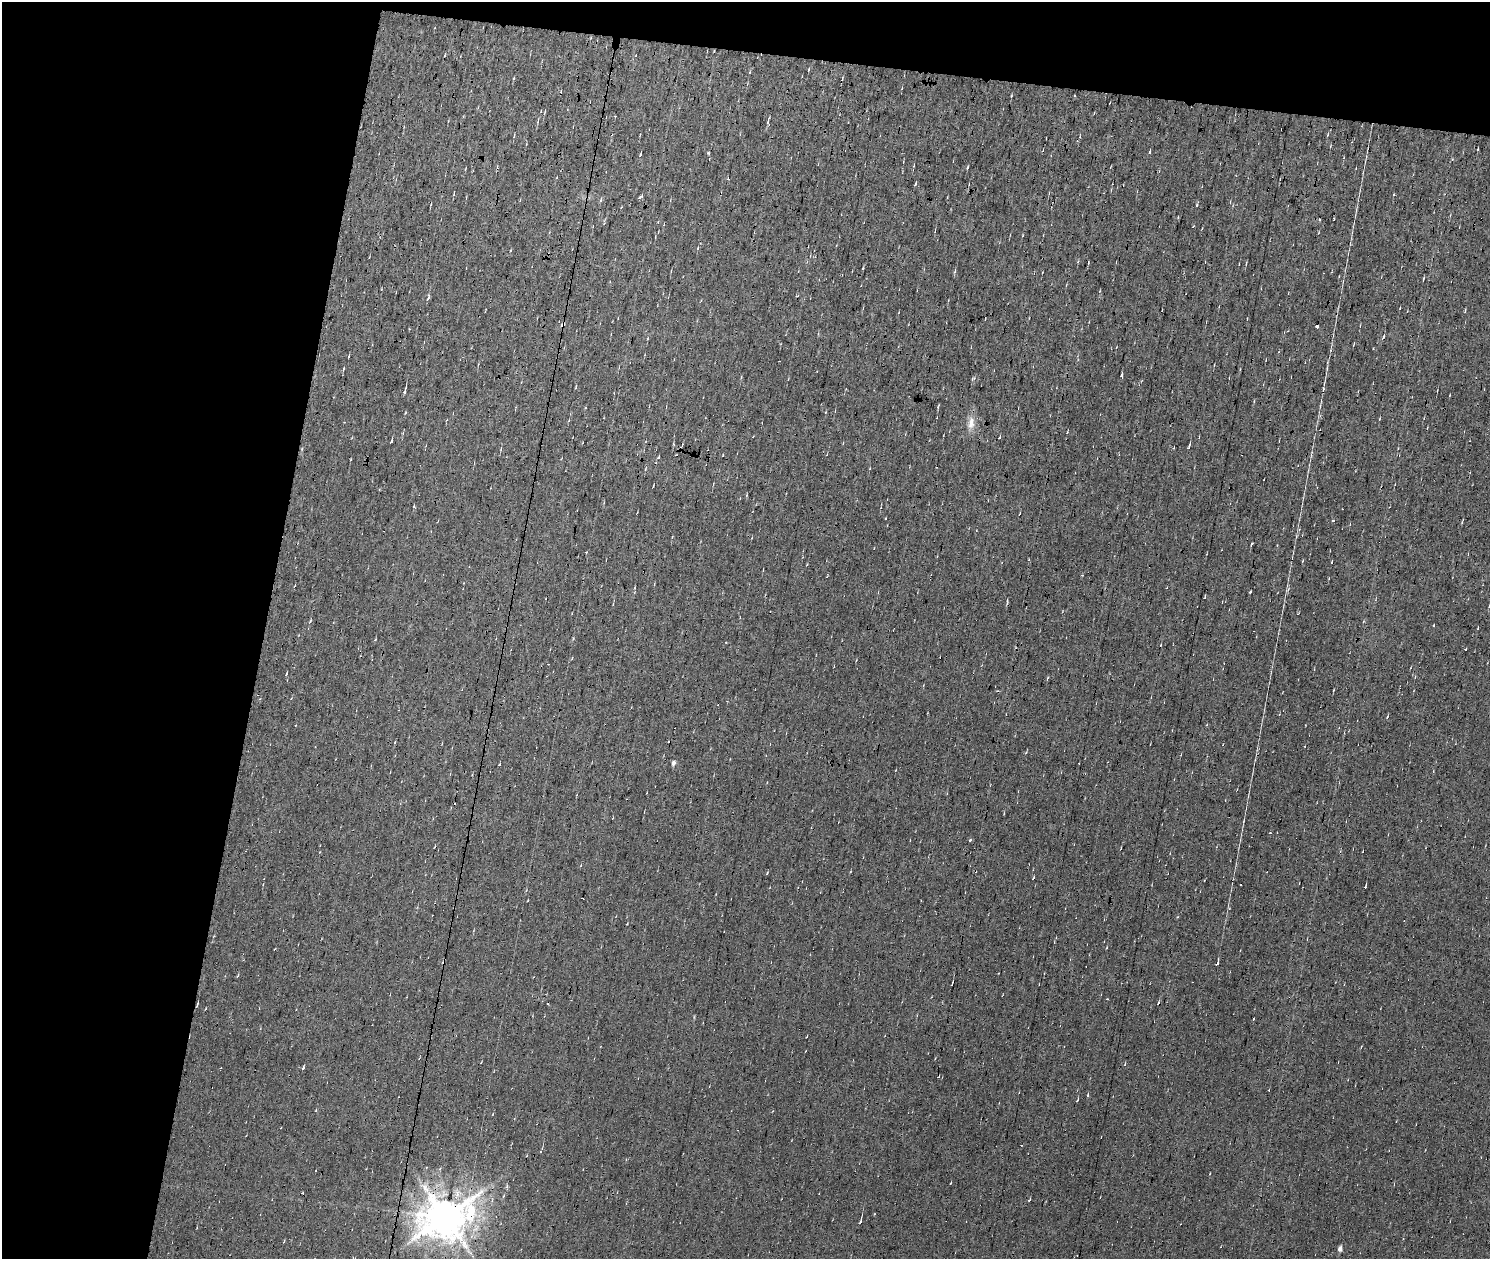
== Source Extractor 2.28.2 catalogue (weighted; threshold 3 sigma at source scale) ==
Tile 1 of 3 x 2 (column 1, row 1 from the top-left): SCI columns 1-1488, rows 1479-2735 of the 4463 x 2985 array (HDU 1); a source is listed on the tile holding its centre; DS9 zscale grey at full resolution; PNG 1492 x 1261 px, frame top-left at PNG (2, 2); no overlay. Shown black and unused: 22% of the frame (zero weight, under 7 of 13 exposures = <1% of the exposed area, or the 3 px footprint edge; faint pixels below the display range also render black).
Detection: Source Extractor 2.28.2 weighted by HDU 2 'WHT'; one run over the whole footprint, this tile lists its part. Background 0.0132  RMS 0.0057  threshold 0.0234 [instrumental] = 3 sigma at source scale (4.09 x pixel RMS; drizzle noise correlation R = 1.36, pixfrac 0.8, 0.0396/0.0396 arcsec/px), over >= 5 px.
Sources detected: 104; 25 cosmic-ray / hot-pixel residue — not listed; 1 inside a brighter listed object's ellipse — not listed separately; the other 78 listed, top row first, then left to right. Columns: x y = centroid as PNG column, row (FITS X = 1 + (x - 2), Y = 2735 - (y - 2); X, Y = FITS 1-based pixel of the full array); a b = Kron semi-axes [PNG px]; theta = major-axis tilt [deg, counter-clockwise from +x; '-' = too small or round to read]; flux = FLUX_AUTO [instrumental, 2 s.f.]
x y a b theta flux
714 51 3 2 - 0.29
808 70 4 3 - 0.39
902 88 4 2 - 0.33
1094 113 3 2 - 0.44
615 116 3 2 - 0.36
538 121 6 2 79 0.64
768 122 5 3 - 0.61
1149 153 3 3 - 2.1
640 154 4 2 - 0.51
967 167 5 3 - 0.5
728 179 4 3 - 0.74
915 184 4 3 - 0.8
454 194 4 3 - 0.49
640 197 5 2 - 1.9
520 200 4 2 - 0.36
601 200 6 3 71 0.64
1197 205 5 3 - 0.53
935 231 5 2 - 0.52
511 250 4 2 - 0.34
1246 263 4 2 - 0.4
863 268 4 2 - 0.43
671 271 3 2 - 0.34
955 271 6 3 71 0.62
1423 280 4 3 - 0.59
428 298 7 3 54 1
1465 310 4 3 - 0.5
563 324 10 3 -12 1.2
1383 337 5 3 - 0.98
1214 365 4 2 - 0.37
344 368 4 3 - 0.43
1121 375 4 3 - 0.71
741 377 4 3 - 0.41
973 378 6 4 20 0.88
576 387 4 3 - 0.47
405 391 5 3 - 1.6
971 423 16 9 81 4.9
999 437 3 2 - 0.42
391 441 4 2 - 0.9
843 443 3 3 - 0.41
1189 447 5 3 - 1.1
658 457 5 4 - 0.6
936 467 2 2 - 0.34
414 506 5 3 - 0.43
1020 513 2 2 - 0.46
672 537 3 2 - 0.33
1251 545 4 2 - 0.49
1331 562 3 2 - 0.42
1082 575 3 2 - 0.38
1288 589 5 3 - 0.64
1250 592 3 2 - 0.87
1205 597 5 2 - 0.42
1007 601 6 3 -88 0.7
310 621 5 3 - 0.54
1433 625 3 2 - 0.44
1466 649 3 2 - 0.5
1026 752 4 3 - 0.45
673 763 6 5 - 1.4
499 764 3 2 - 0.52
970 840 3 3 - 1.2
767 873 4 2 - 0.56
1033 878 4 2 - 0.52
1365 887 3 3 - 2.7
627 924 3 2 - 0.39
1216 964 5 3 - 1.5
238 975 4 3 - 0.47
197 1005 4 2 - 0.84
221 1068 2 2 - 0.52
303 1068 5 3 - 0.67
1088 1095 4 3 - 0.5
1077 1100 5 2 - 0.48
1021 1145 3 2 - 0.37
507 1187 4 3 - 1.1
503 1196 5 3 - 0.59
1029 1200 5 2 - 0.45
445 1217 14 11 13 1700
860 1222 5 3 - 1.3
283 1242 4 3 - 0.41
1340 1249 6 5 - 1.8
Overlapping masked pixels (flux is a lower limit): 3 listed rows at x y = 563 324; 197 1005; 445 1217
Unlisted compact peaks at least as high as the median listed source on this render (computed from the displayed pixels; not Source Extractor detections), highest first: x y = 1387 717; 286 674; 1011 96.